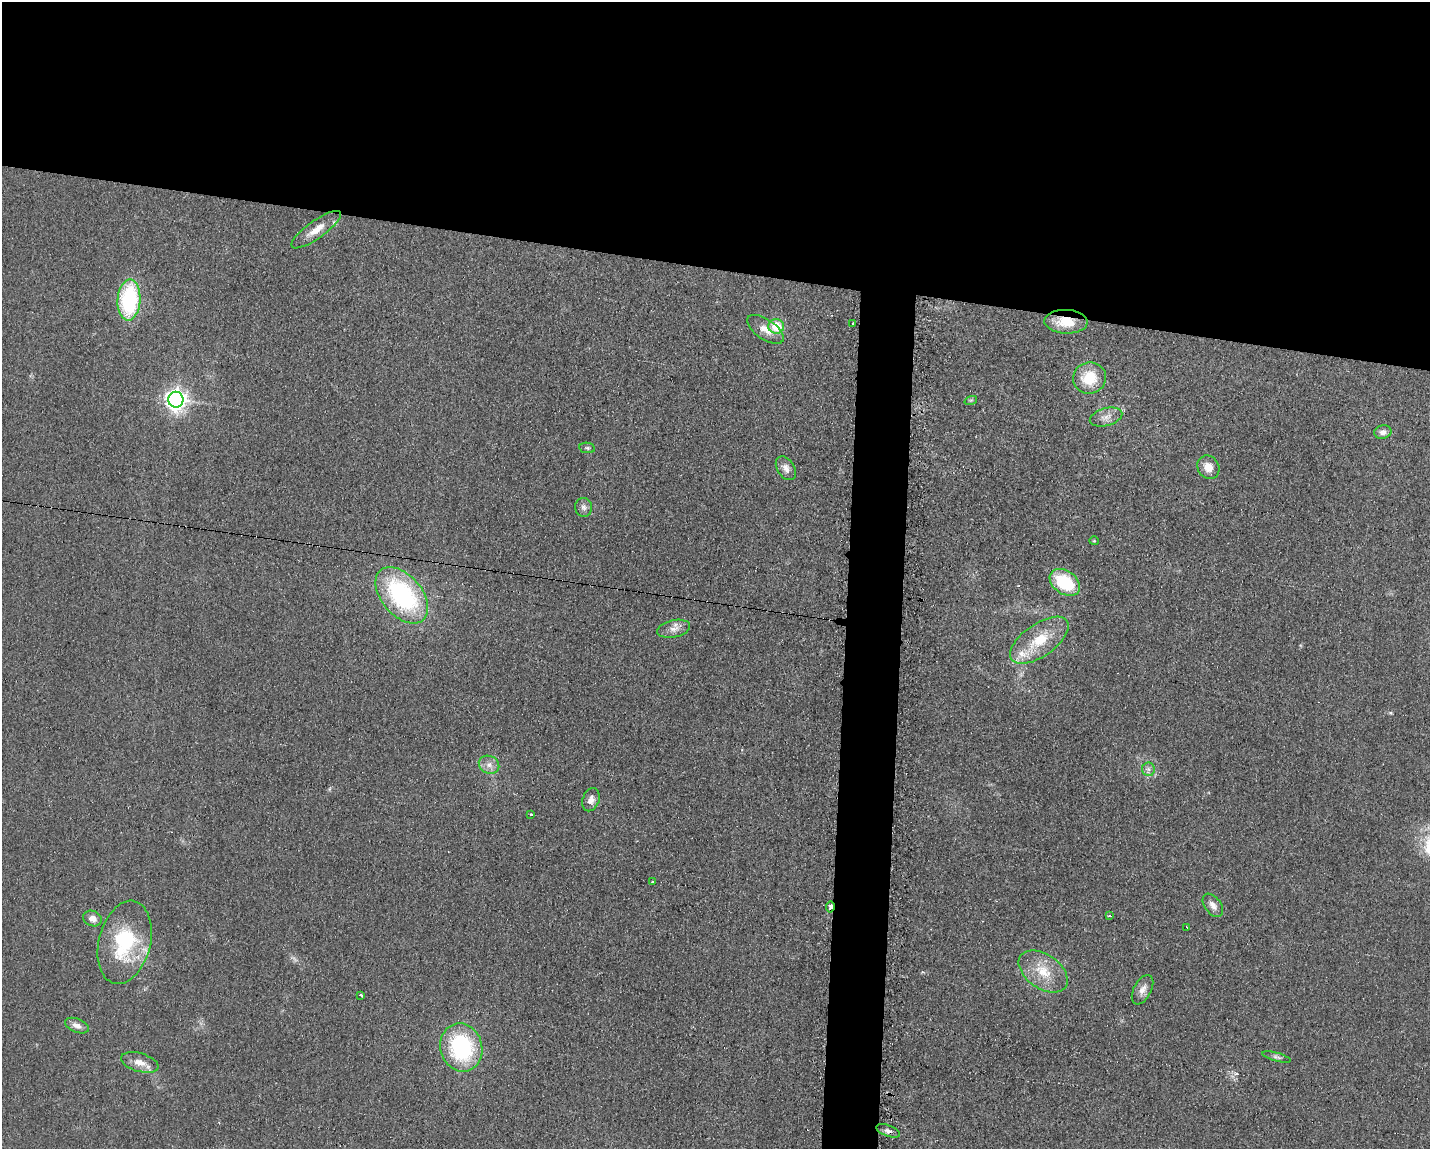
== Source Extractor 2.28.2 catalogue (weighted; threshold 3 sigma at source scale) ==
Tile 2 of 3 x 4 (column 2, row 1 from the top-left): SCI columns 1547-2974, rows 3441-4587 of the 4643 x 4587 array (HDU 1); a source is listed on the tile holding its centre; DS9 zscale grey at full resolution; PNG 1432 x 1151 px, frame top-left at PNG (2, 2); each listed source drawn as its Kron ellipse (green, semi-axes under 4 px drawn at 4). Shown black and unused: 26% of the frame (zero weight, under 2 of 3 exposures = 2% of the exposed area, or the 3 px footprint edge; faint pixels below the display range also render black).
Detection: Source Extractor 2.28.2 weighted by HDU 2 'WHT'; one run over the whole footprint, this tile lists its part. Background 0.0621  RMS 0.0099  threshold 0.0448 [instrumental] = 3 sigma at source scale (4.5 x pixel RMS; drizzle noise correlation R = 1.50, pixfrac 1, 0.05/0.05 arcsec/px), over >= 5 px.
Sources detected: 42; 1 too faint to see at this stretch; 1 cosmic-ray / hot-pixel residue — neither listed nor drawn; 1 inside a brighter listed object's ellipse — not listed separately; the other 39 listed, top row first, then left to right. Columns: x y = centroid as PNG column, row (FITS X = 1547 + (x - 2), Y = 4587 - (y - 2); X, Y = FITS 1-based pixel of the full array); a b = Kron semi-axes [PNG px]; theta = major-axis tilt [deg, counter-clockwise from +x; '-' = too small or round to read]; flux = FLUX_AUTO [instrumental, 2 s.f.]
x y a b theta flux
316 230 30 9 35 15
129 300 20 11 86 100
1066 322 21 12 -2 23
853 323 3 2 - 1.3
776 326 7 7 - 25
765 329 21 10 -34 12
1089 378 16 15 - 30
176 400 8 7 - 620
971 400 6 4 18 1.5
1106 417 16 8 16 8.1
1383 432 9 6 13 4
587 448 8 5 -9 1.9
1208 467 12 10 -57 12
786 468 13 8 -57 6
584 507 9 8 - 4.1
1094 541 5 4 - 1.1
1065 582 16 11 -34 54
402 595 33 20 -50 140
674 629 17 8 12 7.5
1039 640 34 16 35 36
489 765 10 8 -26 6.2
1148 769 7 6 - 3.3
591 800 12 8 72 6.6
531 815 3 3 - 4.2
653 882 3 2 - 0.97
1213 905 13 8 -53 6.6
830 907 5 3 - 9.5
1109 916 3 3 - 5.2
92 918 9 7 -25 6.8
1187 927 3 2 - 3.7
125 942 42 26 76 81
1043 971 27 17 -35 27
1143 990 16 8 62 7
361 995 3 3 - 1.4
77 1026 12 6 -22 5.6
461 1047 24 21 -73 110
1277 1057 15 3 -15 2.5
140 1062 19 9 -16 11
888 1131 12 5 -20 3.8
Overlapping masked pixels (flux is a lower limit): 2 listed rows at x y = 1066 322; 830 907